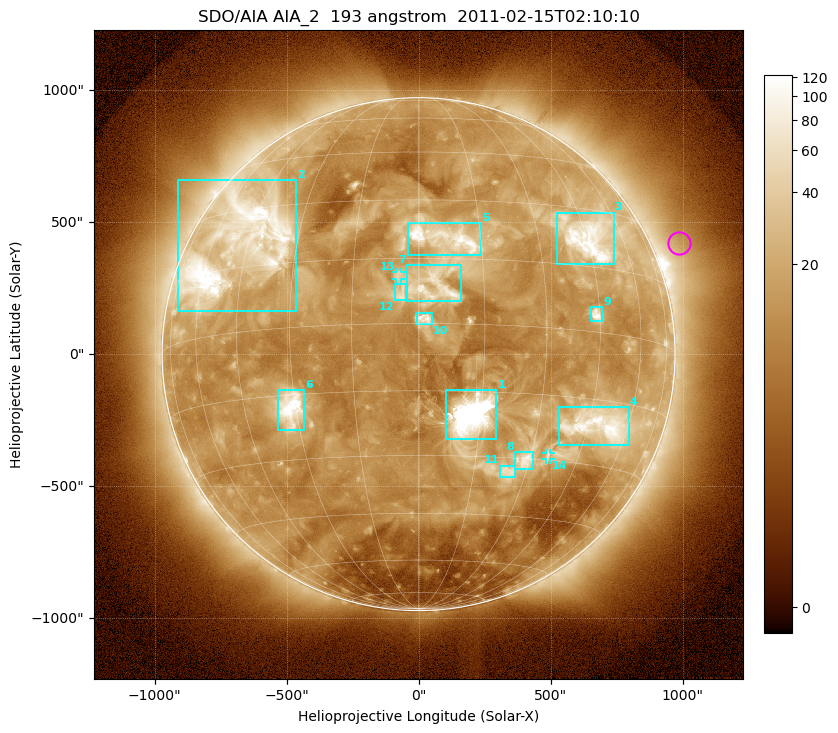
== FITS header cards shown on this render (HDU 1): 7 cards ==
TELESCOP= 'SDO/AIA'
INSTRUME= 'AIA_2'
WAVELNTH=                  193
WAVEUNIT= 'angstrom'
DATE-OBS= '2011-02-15T02:10:10.47'
CTYPE1  = 'HPLN-TAN'
CTYPE2  = 'HPLT-TAN'

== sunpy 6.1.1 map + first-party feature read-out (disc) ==
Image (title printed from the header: SDO/AIA AIA_2  193 angstrom  2011-02-15T02:10:10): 1024 x 1024 px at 2.4 arcsec/px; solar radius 972 arcsec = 405 px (full disc in frame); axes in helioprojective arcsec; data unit not stated in the header (colour bar unlabelled)
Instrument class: DISC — disc imager (sunpy class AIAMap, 193 A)
Bright regions (active regions / flare kernels): reference = the median radial profile (limb darkening/brightening removed); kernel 9 px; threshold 5 sigma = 29.4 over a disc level ~12.1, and >= 1.15x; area >= 12 px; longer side >= 10 px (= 24 arcsec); searched inside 0.97 R_sun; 14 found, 14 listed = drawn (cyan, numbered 1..; 2 of them under ~33 arcsec drawn as corner ticks so the feature stays visible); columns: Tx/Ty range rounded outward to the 5 arcsec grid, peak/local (2 s.f.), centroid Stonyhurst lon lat
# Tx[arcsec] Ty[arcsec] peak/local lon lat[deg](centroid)
1 105..295 -325..-135 555 +13 -20
2 -910..-465 160..660 11 -48 +21
3 520..740 340..535 13 +46 +22
4 530..800 -345..-200 11 +49 -21
5 -40..240 375..500 9.7 +6 +20
6 -535..-435 -290..-135 12 -31 -18
7 -45..160 200..335 7.2 +4 +8
8 365..435 -435..-370 5.8 +29 -30
9 650..695 125..180 9.6 +44 +4
10 -10..50 110..155 8.1 +1 +1
11 310..370 -465..-420 4.4 +25 -33
12 -90..-45 205..270 5.1 -4 +7
13 -85..-65 280..310 4.3 -4 +11
14 480..500 -400..-375 3.7 +35 -29
Off-limb structures (1.02-1.3 R_sun): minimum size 162 px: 6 found; the strongest spans PA ~275..320 deg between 1.02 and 1.3 R_sun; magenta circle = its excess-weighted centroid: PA ~295 deg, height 1.1 R_sun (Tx ~990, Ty ~420 arcsec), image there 1.8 x the reference